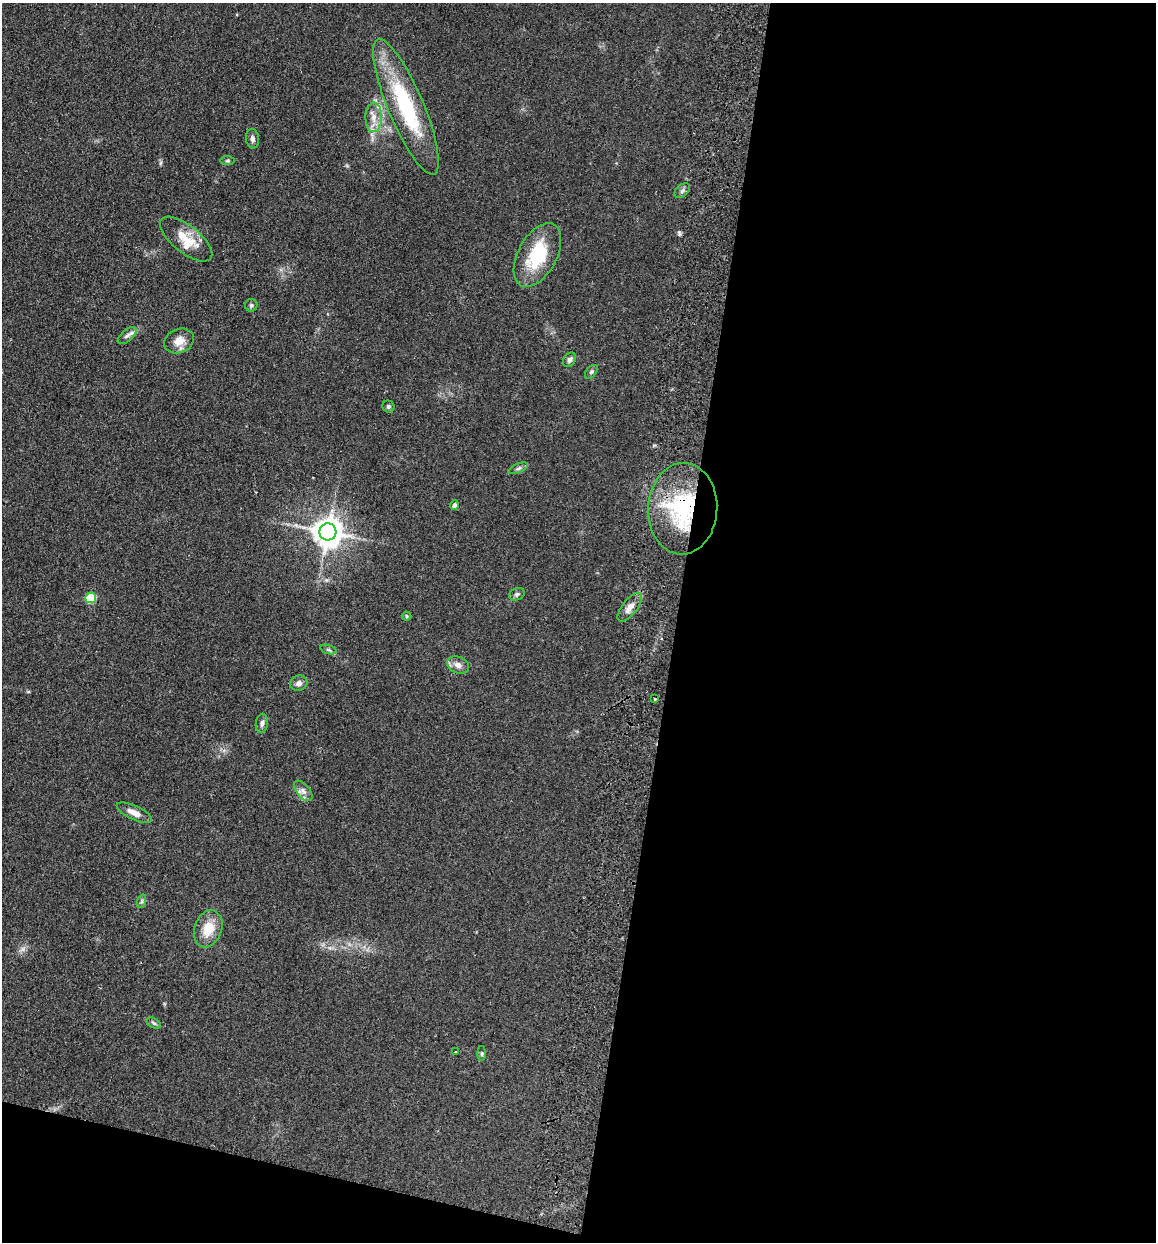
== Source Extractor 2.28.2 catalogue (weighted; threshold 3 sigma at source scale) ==
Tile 16 of 4 x 4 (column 4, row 4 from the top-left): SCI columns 3640-4793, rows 14-1253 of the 5089 x 4985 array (HDU 1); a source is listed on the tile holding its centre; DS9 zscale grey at full resolution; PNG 1158 x 1244 px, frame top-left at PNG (2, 3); each listed source drawn as its Kron ellipse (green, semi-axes under 4 px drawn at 4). Shown black and unused: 45% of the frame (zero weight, under 2 of 3 exposures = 3% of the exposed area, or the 3 px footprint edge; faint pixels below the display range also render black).
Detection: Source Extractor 2.28.2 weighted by HDU 2 'WHT'; one run over the whole footprint, this tile lists its part. Background 0.183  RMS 0.012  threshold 0.0541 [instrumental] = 3 sigma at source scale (4.5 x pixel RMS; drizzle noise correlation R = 1.50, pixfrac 1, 0.05/0.05 arcsec/px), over >= 5 px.
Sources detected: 35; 2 inside a brighter listed object's ellipse — not listed separately; the other 33 listed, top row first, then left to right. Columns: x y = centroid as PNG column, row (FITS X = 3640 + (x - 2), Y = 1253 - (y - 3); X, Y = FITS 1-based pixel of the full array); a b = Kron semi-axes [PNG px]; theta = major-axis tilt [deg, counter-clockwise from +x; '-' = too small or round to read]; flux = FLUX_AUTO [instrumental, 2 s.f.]
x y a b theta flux
406 107 73 17 -67 110
374 117 15 8 90 11
253 139 9 6 -83 3.8
228 161 7 4 -6 1.8
682 191 9 5 42 3.1
186 239 31 13 -39 25
537 255 35 19 61 62
251 305 6 6 - 2.1
127 336 11 5 41 4.2
179 341 15 12 21 13
569 360 8 6 57 3.3
591 372 8 5 48 2.2
388 406 6 5 - 2.2
518 468 10 4 24 2.8
454 505 4 4 - 4.6
683 509 46 34 87 130
328 532 8 8 - 1800
517 594 8 6 21 2.6
91 598 5 5 - 59
630 607 17 7 52 9.6
407 616 5 4 - 1.6
329 650 8 3 -19 2.1
458 665 11 8 -23 7
299 683 9 7 19 5.1
654 699 3 3 - 3.1
262 723 10 6 83 3.5
303 791 12 6 -50 5.7
134 813 19 7 -25 10
142 901 7 4 72 1.9
208 929 19 13 72 24
154 1023 7 5 -28 2.3
456 1052 3 2 - 1.7
482 1053 7 4 90 1.8
Overlapping masked pixels (flux is a lower limit): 1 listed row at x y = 683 509